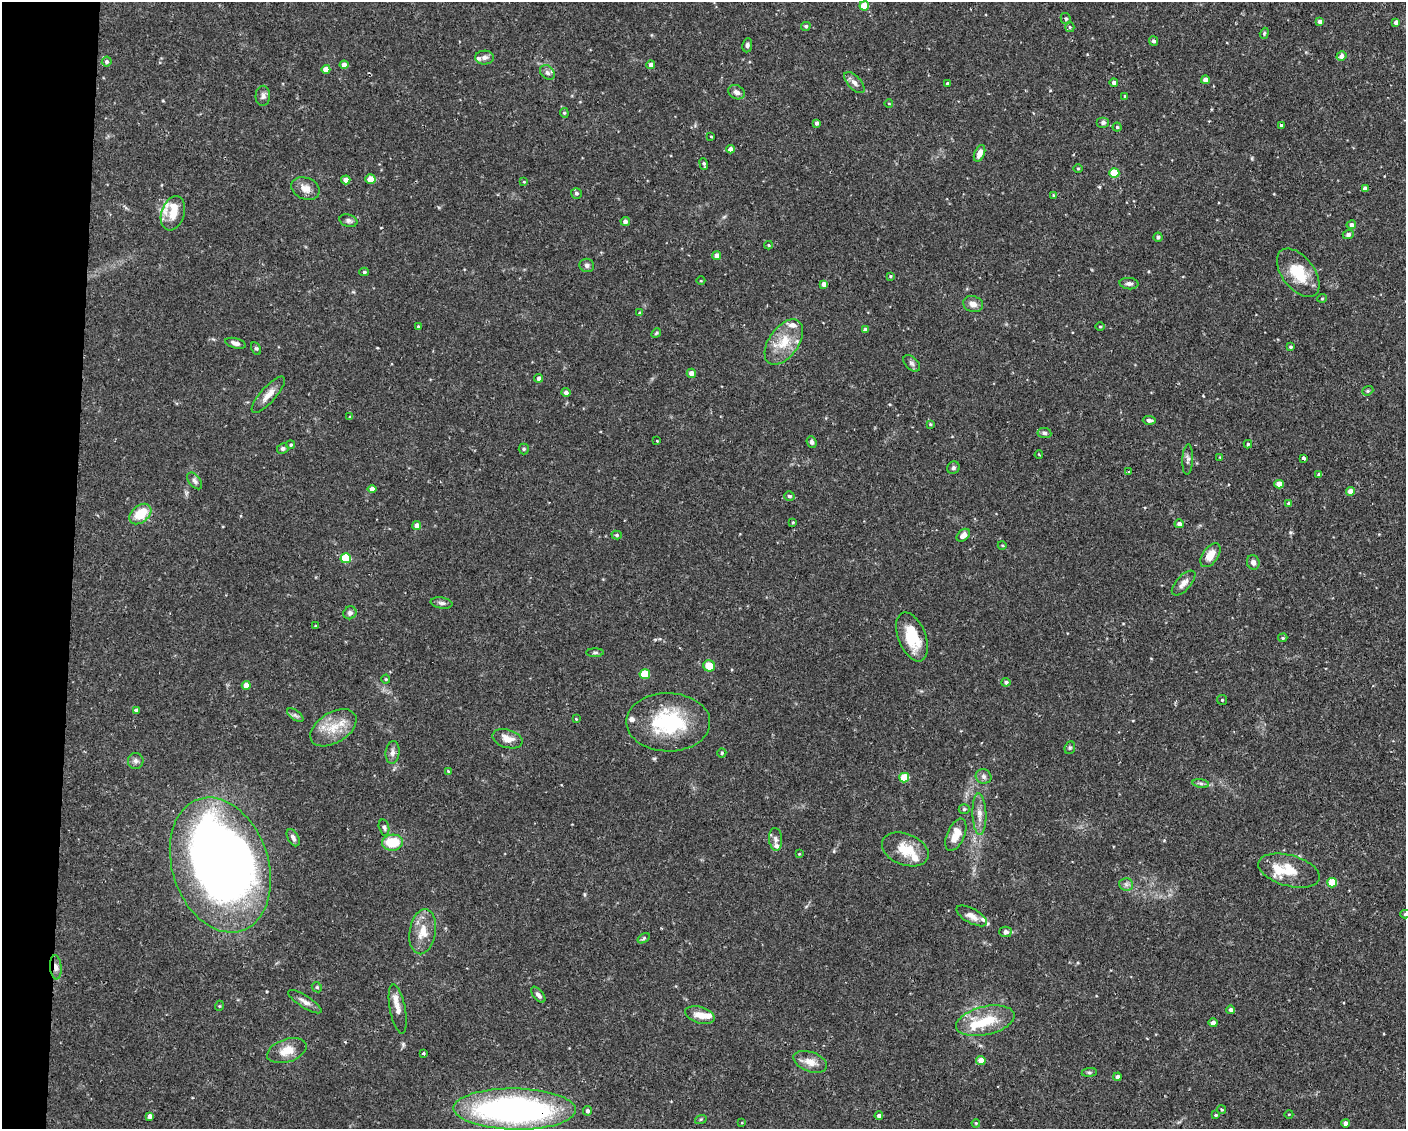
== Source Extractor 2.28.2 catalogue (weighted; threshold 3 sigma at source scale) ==
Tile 7 of 3 x 4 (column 1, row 3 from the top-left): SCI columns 104-1507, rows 1127-2253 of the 4527 x 4506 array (HDU 1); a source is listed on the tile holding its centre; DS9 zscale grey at full resolution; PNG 1408 x 1131 px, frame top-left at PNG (2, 2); each listed source drawn as its Kron ellipse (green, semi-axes under 4 px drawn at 4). Shown black and unused: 5% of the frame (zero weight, under 2 of 3 exposures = <1% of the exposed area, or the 3 px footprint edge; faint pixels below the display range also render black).
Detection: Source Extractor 2.28.2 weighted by HDU 2 'WHT'; one run over the whole footprint, this tile lists its part. Background 0.0461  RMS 0.0033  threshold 0.0147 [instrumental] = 3 sigma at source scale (4.5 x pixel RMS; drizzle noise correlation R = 1.50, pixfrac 1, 0.05/0.05 arcsec/px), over >= 5 px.
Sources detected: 193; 3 inside a brighter object's white glare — neither listed nor drawn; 11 inside a brighter listed object's ellipse — not listed separately; the other 179 listed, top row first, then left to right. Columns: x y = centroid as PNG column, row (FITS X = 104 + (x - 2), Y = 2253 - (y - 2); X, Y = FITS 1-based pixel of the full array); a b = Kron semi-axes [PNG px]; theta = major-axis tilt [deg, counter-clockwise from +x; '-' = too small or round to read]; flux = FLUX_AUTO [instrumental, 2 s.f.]
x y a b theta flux
864 6 5 4 - 7.4
1066 19 6 5 - 0.66
1320 21 4 4 - 1.8
1396 22 4 4 - 1.6
806 26 5 4 - 0.65
1070 27 5 4 - 0.47
1264 33 6 4 71 0.38
1154 41 5 4 - 0.67
747 45 7 5 82 0.67
1341 56 5 4 - 1.6
484 58 9 7 2 1.3
107 62 5 5 - 0.73
344 65 4 4 - 2.2
651 65 4 4 - 1.7
326 69 4 4 - 3.4
547 72 8 6 -44 1.1
1205 80 4 4 - 2.1
854 82 13 6 -47 1.5
1114 82 4 4 - 1.2
947 83 3 3 - 0.5
737 92 9 6 -27 1.3
263 96 10 7 87 1.2
1125 96 3 3 - 0.34
889 104 4 3 - 0.23
564 113 5 4 - 0.46
817 123 4 4 - 0.83
1103 123 6 5 - 0.67
1281 125 3 3 - 0.68
1117 127 4 4 - 0.43
711 136 4 2 - 0.26
730 149 4 4 - 2.2
980 153 8 5 67 2.3
704 164 6 3 -71 0.62
1078 169 4 3 - 0.32
1114 173 5 5 - 13
370 179 5 4 - 4.9
346 180 4 4 - 2.3
524 182 4 3 - 0.27
305 188 14 10 -22 2.8
1365 189 4 4 - 1.7
576 193 5 5 - 0.74
1053 195 3 3 - 0.33
173 213 17 11 71 5.6
348 221 9 6 -17 0.89
625 221 5 4 - 1.2
1351 225 5 4 - 1.6
1348 234 5 4 - 0.95
1158 237 4 4 - 0.79
769 245 4 4 - 0.35
717 255 4 4 - 2.2
587 265 7 6 - 0.87
364 272 5 4 - 0.49
1298 273 28 16 -52 10
890 276 4 3 - 0.33
701 281 4 3 - 0.25
824 284 4 4 - 1.8
1129 284 9 5 -4 1.1
1322 298 5 3 - 0.29
973 304 10 8 -16 2.1
640 313 4 4 - 0.64
418 326 4 3 - 0.36
1100 327 4 3 - 0.35
865 329 4 3 - 1
656 333 5 4 - 0.42
784 342 26 14 55 8.4
235 343 10 5 -15 1.5
1290 347 4 4 - 0.52
256 348 6 4 -61 0.53
912 363 10 6 -45 0.92
691 373 4 4 - 2.1
539 378 4 4 - 1.3
1368 391 6 4 21 0.43
566 393 4 4 - 1.3
268 395 23 7 48 3.1
350 417 3 3 - 0.39
1149 420 6 4 -1 1.2
930 424 4 3 - 0.34
1044 433 7 5 -6 0.71
657 441 3 2 - 0.21
812 442 6 5 - 0.91
1248 444 4 4 - 0.42
291 445 4 4 - 0.45
283 449 6 5 - 0.69
524 449 5 5 - 0.44
1039 455 4 2 - 0.31
1220 457 4 3 - 0.27
1304 458 4 3 - 1.7
1188 459 15 5 87 1.1
953 468 6 6 - 0.67
1129 472 4 3 - 0.36
1319 475 4 3 - 0.89
195 481 10 5 -51 0.94
1279 484 4 4 - 4
372 489 4 4 - 2.6
1351 491 4 4 - 3
789 496 5 4 - 0.82
1289 503 4 4 - 0.6
140 514 12 8 40 8.3
793 522 3 3 - 0.35
1179 524 4 4 - 1.3
417 525 4 4 - 2.5
617 535 5 4 - 0.53
963 535 7 5 42 2.4
1002 545 4 3 - 0.29
1210 555 13 7 54 4
346 558 5 5 - 14
1253 562 7 6 - 1.3
1184 583 15 7 47 2.2
442 603 11 5 -9 1
350 613 7 6 - 1
315 626 3 3 - 0.32
912 637 26 13 -68 12
1283 638 5 4 - 0.39
595 653 9 4 0 0.54
709 666 6 5 - 5.3
645 674 5 5 - 9.8
386 679 4 4 - 0.33
1006 682 4 4 - 0.72
246 685 4 4 - 2.6
1222 700 5 5 - 0.37
136 710 4 3 - 0.75
295 715 9 4 -35 0.87
576 719 3 3 - 0.24
668 722 42 29 -1 26
333 728 25 15 31 7.6
507 739 15 9 -17 3.1
1070 748 6 5 - 0.57
392 752 11 7 85 1.4
722 753 4 4 - 0.51
136 761 8 8 - 1.1
448 771 4 3 - 0.31
984 776 8 7 - 1
904 778 5 4 - 8.5
1201 783 8 4 -9 0.75
964 809 5 5 - 0.61
979 814 21 7 -88 2.8
384 827 8 5 -75 0.77
956 835 17 8 67 4.6
293 838 9 5 -61 1.1
776 839 11 6 -85 1.3
392 843 10 8 3 9.1
905 849 24 15 -22 7.7
799 854 4 3 - 0.28
220 865 69 48 -72 280
1289 871 31 15 -15 8.6
1332 883 5 5 - 9.1
1126 884 7 6 - 0.98
1405 914 5 4 - 0.58
972 916 17 7 -29 2.3
423 932 23 13 81 5.8
1005 932 6 5 - 1.2
644 938 7 4 33 0.48
56 967 12 5 -85 1.5
317 987 5 4 - 0.43
538 995 9 5 -51 1.2
305 1002 19 6 -33 1.8
219 1006 5 3 - 0.29
398 1009 25 8 -79 2.7
1231 1010 4 4 - 1.1
700 1015 15 8 -16 3.5
985 1021 30 14 13 9.8
1213 1023 4 4 - 1.3
287 1051 20 11 18 5.1
423 1053 3 3 - 0.36
981 1060 5 4 - 2.9
810 1062 17 9 -20 3.5
1089 1072 8 4 7 0.54
1118 1077 4 4 - 1.6
515 1109 61 20 -1 100
1221 1110 4 4 - 0.5
587 1111 5 4 - 1.1
1289 1114 4 3 - 0.23
1216 1115 4 3 - 0.39
150 1116 4 4 - 1.5
879 1116 4 3 - 0.89
701 1119 6 4 18 0.39
742 1123 4 2 - 0.23
976 1123 4 3 - 0.28
1346 1123 4 4 - 1.8
Overlapping masked pixels (flux is a lower limit): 2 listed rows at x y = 56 967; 515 1109
Isophote crosses this tile's border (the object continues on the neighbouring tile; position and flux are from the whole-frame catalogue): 1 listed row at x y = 1405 914